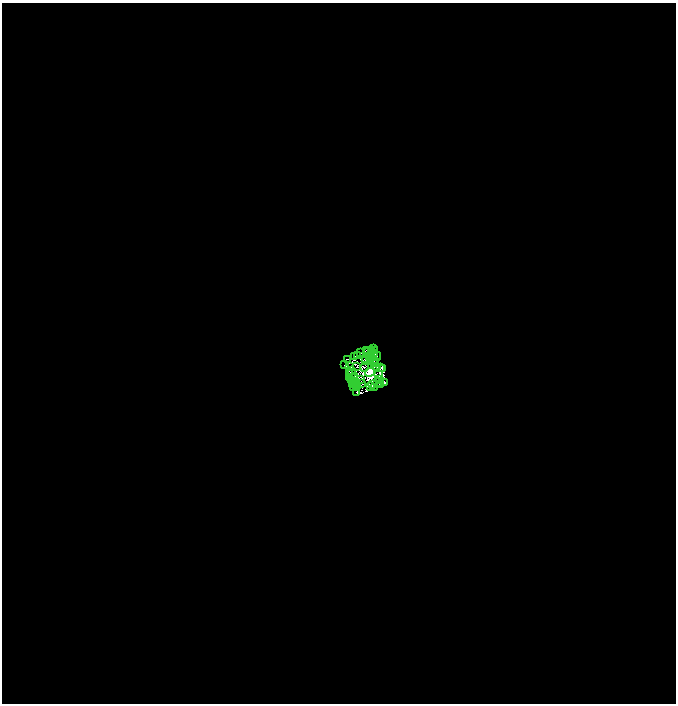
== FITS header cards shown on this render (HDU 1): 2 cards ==
NAXIS1  =                 1348
NAXIS2  =                 1403

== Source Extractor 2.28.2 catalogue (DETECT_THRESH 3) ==
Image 1348 x 1403 px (HDU 1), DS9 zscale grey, zoomed out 1/2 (1 PNG px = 2 x 2 image px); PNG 678 x 706 px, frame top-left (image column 1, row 1402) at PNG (2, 3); each listed source drawn as its Kron ellipse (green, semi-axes under 4 px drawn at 4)
Background -2.1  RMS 1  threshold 3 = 3 sigma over >= 5 px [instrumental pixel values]
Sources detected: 82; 33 cannot appear on this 1/2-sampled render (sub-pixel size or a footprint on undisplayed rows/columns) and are neither listed nor drawn; the other 49 listed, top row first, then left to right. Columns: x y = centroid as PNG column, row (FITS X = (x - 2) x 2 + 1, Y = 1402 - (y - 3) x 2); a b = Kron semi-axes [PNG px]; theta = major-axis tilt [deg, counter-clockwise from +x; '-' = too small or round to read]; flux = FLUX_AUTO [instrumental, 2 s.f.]
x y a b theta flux
374 349 2 1 - 57
366 351 2 1 - 15
371 351 3 2 - 130
374 351 3 1 - 110
361 353 2 2 - 180
367 353 3 1 - 77
375 353 2 2 - 41
371 354 2 1 - 63
358 355 2 1 - 62
355 356 4 2 - 65
377 356 4 2 - 190
370 358 2 1 - 74
347 359 4 2 - 87
366 359 2 1 - 9.4
375 360 3 2 - 32
366 361 2 1 - 67
370 361 2 1 - 54
374 362 2 1 - 33
345 365 3 2 - 260
349 366 2 1 - 40
357 367 2 1 - 70
364 367 2 1 - 18
377 367 3 1 - 130
381 367 4 1 - 80
382 369 2 1 - 110
352 370 2 1 - 63
350 372 2 1 - 14
370 372 5 4 - 59000
352 374 3 1 - 68
379 375 3 1 - 83
355 376 2 1 - 76
349 377 3 1 - 13
361 379 2 1 - 71
379 380 3 2 - 67
351 381 2 1 - 62
355 382 3 1 - 59
385 382 2 2 - 180
352 383 2 1 - 48
356 383 3 1 - 87
361 383 2 1 - 27
377 383 4 1 - 220
354 384 2 1 - 14
373 384 2 2 - 25
380 385 3 1 - 160
354 386 2 1 - 130
356 386 3 1 - 63
371 386 2 1 - 75
374 388 2 1 - 100
357 392 2 2 - 130
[33 sub-pixel or undisplayed-footprint detections neither listed nor drawn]